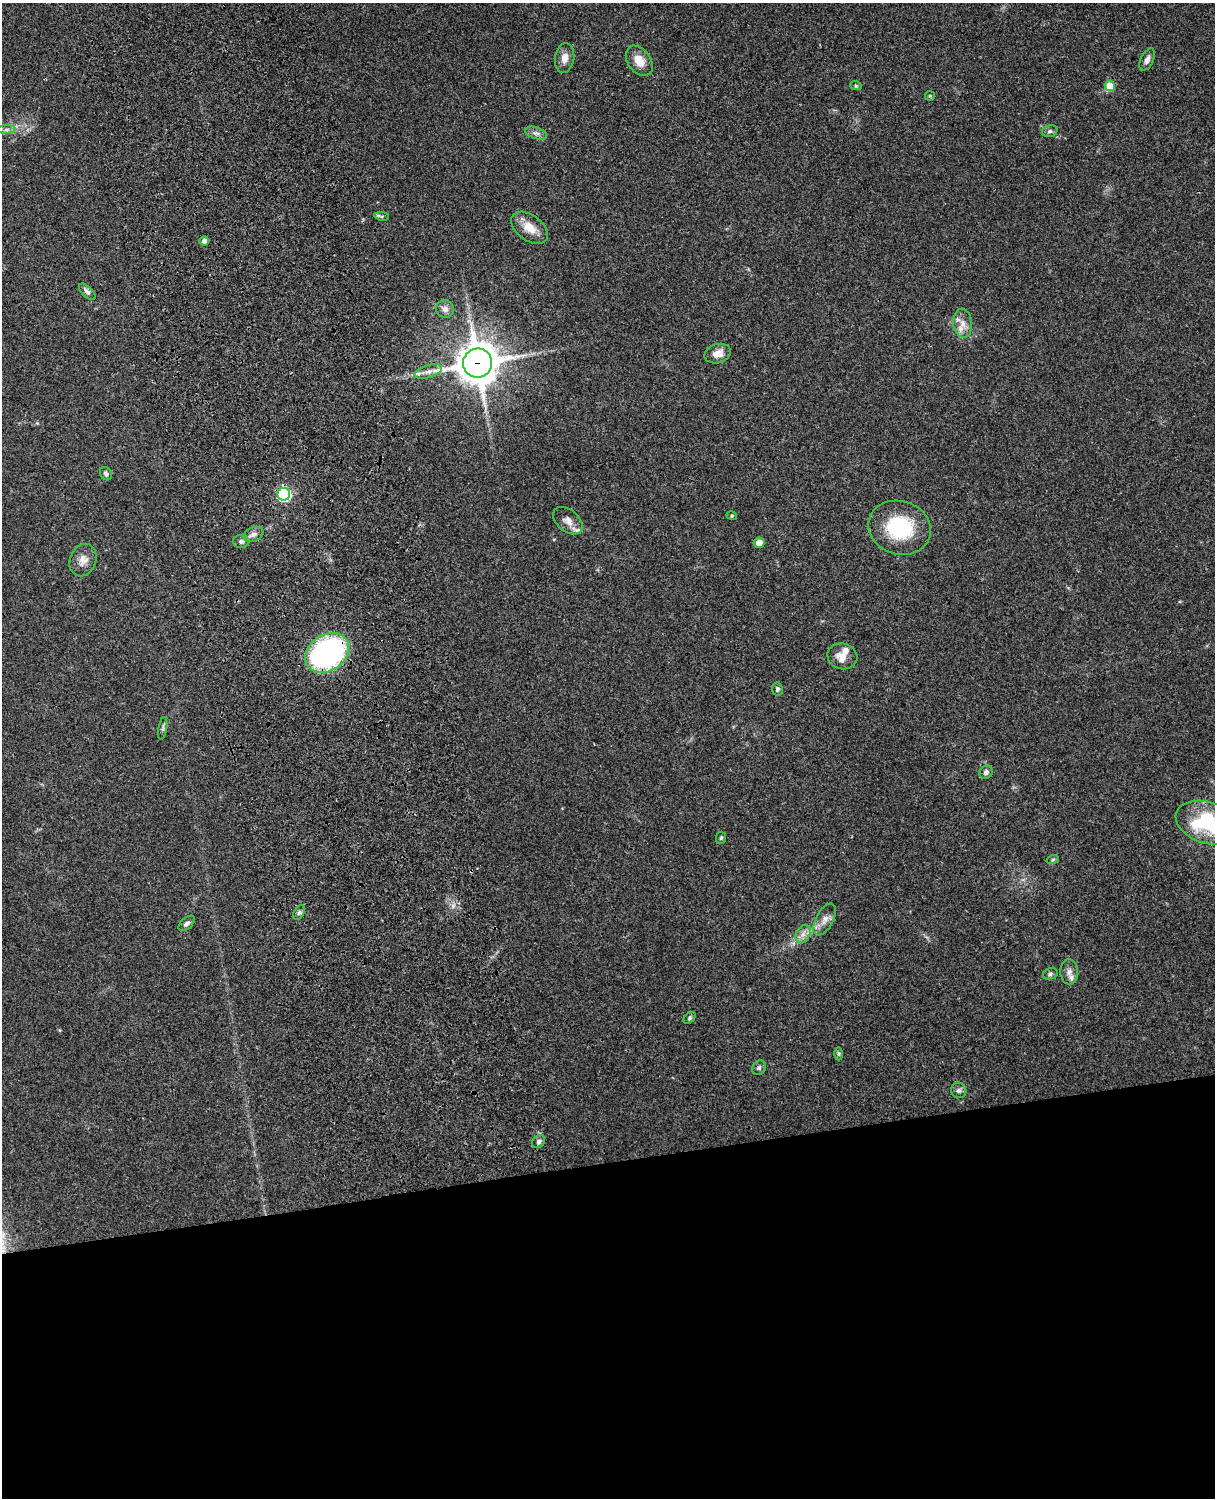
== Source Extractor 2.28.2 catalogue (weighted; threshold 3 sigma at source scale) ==
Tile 11 of 4 x 3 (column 3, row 3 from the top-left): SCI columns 2543-3755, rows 165-1660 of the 5088 x 4928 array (HDU 1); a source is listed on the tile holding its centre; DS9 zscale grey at full resolution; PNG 1217 x 1500 px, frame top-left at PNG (2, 3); each listed source drawn as its Kron ellipse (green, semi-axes under 4 px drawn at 4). Shown black and unused: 23% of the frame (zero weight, under 3 of 4 exposures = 6% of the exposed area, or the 3 px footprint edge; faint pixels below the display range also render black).
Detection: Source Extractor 2.28.2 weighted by HDU 2 'WHT'; one run over the whole footprint, this tile lists its part. Background 0.24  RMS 0.0087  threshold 0.0389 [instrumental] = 3 sigma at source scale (4.5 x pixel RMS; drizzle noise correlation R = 1.50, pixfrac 1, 0.05/0.05 arcsec/px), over >= 5 px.
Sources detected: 49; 3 inside a brighter listed object's ellipse — not listed separately; the other 46 listed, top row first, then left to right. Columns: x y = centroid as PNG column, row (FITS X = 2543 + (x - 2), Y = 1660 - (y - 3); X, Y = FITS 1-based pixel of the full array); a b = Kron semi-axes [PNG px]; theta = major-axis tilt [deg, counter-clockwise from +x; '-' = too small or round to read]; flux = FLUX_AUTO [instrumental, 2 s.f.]
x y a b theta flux
565 58 15 9 83 6.8
1147 60 12 6 63 3.9
639 61 17 11 -53 11
856 86 6 3 -19 1
1110 86 5 5 - 19
930 96 5 5 - 1.1
6 129 9 4 1 2.6
1050 131 8 6 15 2.1
536 133 11 5 -17 3.4
382 216 7 4 -9 1.3
529 228 21 12 -37 14
204 241 5 4 - 4.6
87 292 10 5 -44 2.8
445 309 9 8 - 4.5
963 323 14 9 -84 8.1
718 354 13 9 18 7.5
478 363 14 14 - 2200
428 372 14 6 16 5.4
106 474 7 5 -57 2.2
284 494 6 6 - 120
732 516 5 3 - 0.83
568 521 17 10 -41 6.6
899 528 32 26 -17 59
254 534 10 7 23 3.9
241 541 8 6 2 2.5
759 543 5 5 - 8.6
83 560 17 13 67 7.7
327 653 23 18 34 180
842 656 15 13 -15 9.2
777 689 7 5 -81 1.8
163 728 11 3 81 1.8
986 772 7 6 - 2.6
1208 823 33 20 -18 67
721 838 6 5 - 1.4
1053 859 6 4 20 1
299 913 7 5 61 2.1
825 919 17 8 62 6.8
187 923 10 5 43 2.8
803 934 10 6 63 4.7
1069 972 12 9 -85 4.7
1050 974 7 5 18 1.8
690 1018 7 5 44 1.5
838 1054 6 4 -90 1.5
759 1068 8 6 54 2.2
959 1090 8 7 - 2.6
539 1142 7 5 48 2.2
Overlapping masked pixels (flux is a lower limit): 2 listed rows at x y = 478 363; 327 653
Isophote crosses this tile's border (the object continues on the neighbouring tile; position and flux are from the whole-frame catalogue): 1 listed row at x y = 1208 823